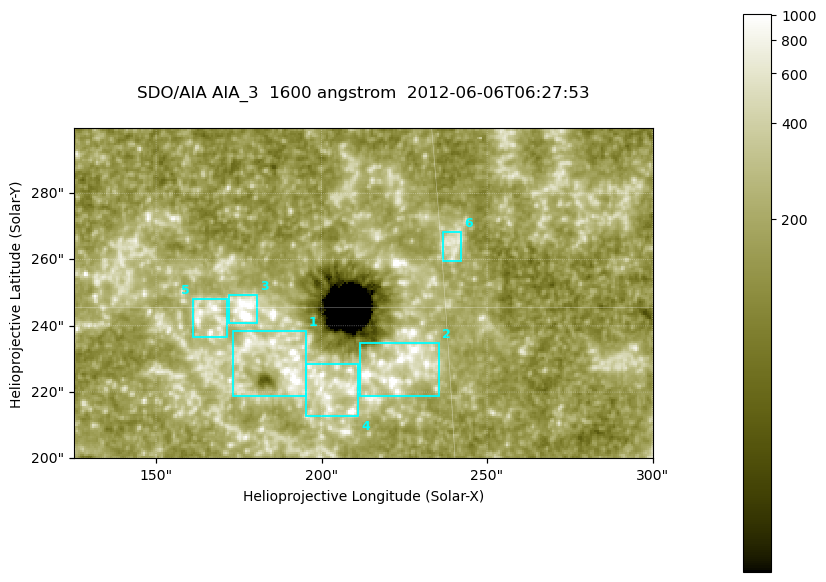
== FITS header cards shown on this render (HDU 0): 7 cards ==
TELESCOP= 'SDO/AIA '
INSTRUME= 'AIA_3   '
WAVELNTH=                 1600
WAVEUNIT= 'angstrom'
DATE-OBS= '2012-06-06T06:27:53.12'
CTYPE1  = 'HPLN-TAN'
CTYPE2  = 'HPLT-TAN'

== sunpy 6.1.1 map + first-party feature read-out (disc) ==
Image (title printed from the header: SDO/AIA AIA_3  1600 angstrom  2012-06-06T06:27:53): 287 x 164 px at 0.609 arcsec/px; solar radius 946 arcsec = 1552 px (partial field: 0.6% of the solar disc is inside the frame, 100% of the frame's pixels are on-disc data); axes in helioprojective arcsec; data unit not stated in the header (colour bar unlabelled)
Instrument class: DISC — disc imager (sunpy class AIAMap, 1600 A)
Bright regions (active regions / flare kernels): reference = the on-disc median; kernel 3 px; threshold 5 sigma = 322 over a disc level ~181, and >= 1.15x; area >= 47 px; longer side >= 3 px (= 1.8 arcsec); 6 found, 6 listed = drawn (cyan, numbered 1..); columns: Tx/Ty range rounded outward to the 2 arcsec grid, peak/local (2 s.f.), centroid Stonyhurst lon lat
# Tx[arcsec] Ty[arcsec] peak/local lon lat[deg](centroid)
1 172..196 218..240 7.3 +12 +14
2 210..236 218..236 7.2 +14 +14
3 172..182 240..250 16 +11 +15
4 194..212 212..230 4.8 +13 +13
5 160..172 236..248 5 +10 +15
6 236..242 258..268 3.4 +15 +16